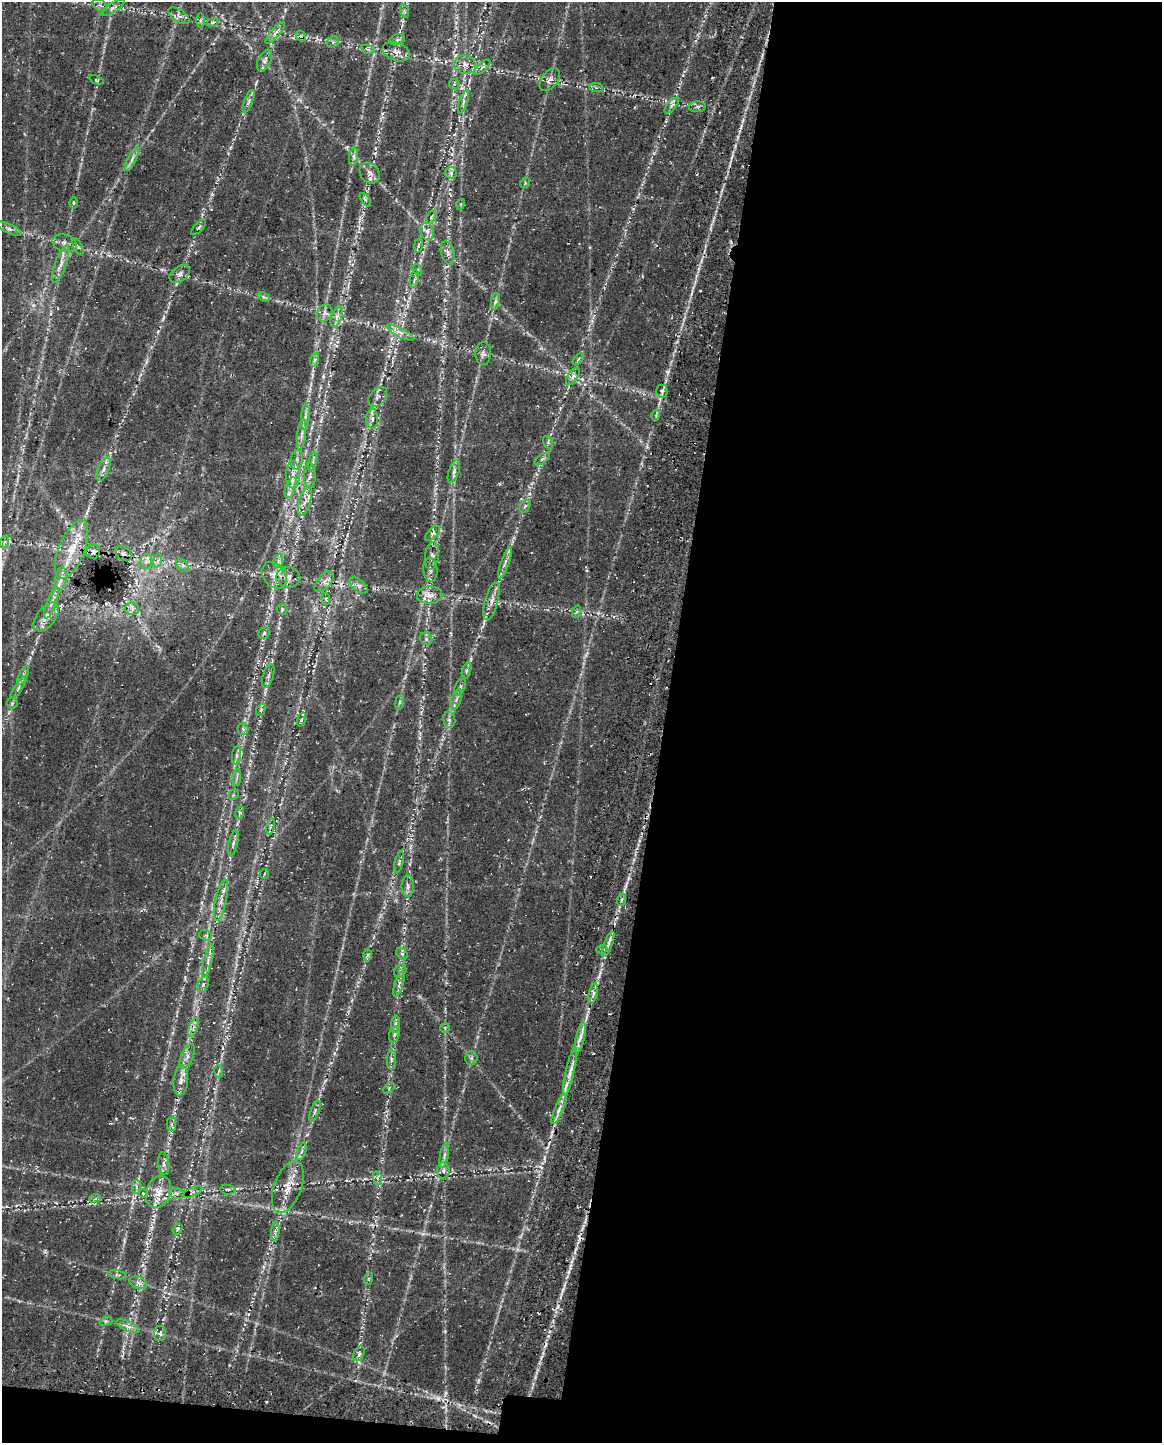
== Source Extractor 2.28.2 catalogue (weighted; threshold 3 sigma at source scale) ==
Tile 12 of 4 x 3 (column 4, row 3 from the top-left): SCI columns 3639-4798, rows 408-1848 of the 4964 x 5196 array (HDU 1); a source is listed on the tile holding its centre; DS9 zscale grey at full resolution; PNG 1164 x 1445 px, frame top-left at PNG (2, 2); each listed source drawn as its Kron ellipse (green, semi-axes under 4 px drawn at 4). Shown black and unused: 44% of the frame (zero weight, under 3 of 4 exposures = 14% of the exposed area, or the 3 px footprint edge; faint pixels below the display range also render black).
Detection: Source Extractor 2.28.2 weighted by HDU 2 'WHT'; one run over the whole footprint, this tile lists its part. Background 0.0396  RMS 0.0057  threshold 0.0256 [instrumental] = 3 sigma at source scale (4.5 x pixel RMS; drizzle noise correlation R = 1.50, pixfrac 1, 0.0396/0.0396 arcsec/px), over >= 5 px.
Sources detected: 183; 7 cosmic-ray / hot-pixel residue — neither listed nor drawn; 10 inside a brighter listed object's ellipse — not listed separately; the other 166 listed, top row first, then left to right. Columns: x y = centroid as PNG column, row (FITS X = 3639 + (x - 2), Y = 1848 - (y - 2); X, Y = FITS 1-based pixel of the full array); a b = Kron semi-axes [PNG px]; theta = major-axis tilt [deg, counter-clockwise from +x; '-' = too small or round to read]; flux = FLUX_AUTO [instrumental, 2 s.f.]
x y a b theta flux
100 5 8 5 -29 1.8
113 8 13 4 32 1.9
404 11 7 4 -71 0.9
179 16 12 6 -33 2.4
201 20 7 4 90 1.2
213 22 6 3 20 0.87
275 33 14 4 49 2.7
301 36 6 4 -49 0.96
397 40 8 5 20 1.2
333 42 6 5 - 1.3
368 49 7 4 -19 1.3
396 52 14 9 -19 4.1
265 60 11 6 63 2.2
465 65 11 9 -17 4.2
482 67 10 4 42 1.4
96 80 7 3 -21 0.59
550 80 13 8 51 3
454 84 5 5 - 1
596 88 7 4 -2 1.2
248 101 12 4 68 1.8
463 102 12 3 72 1.6
672 105 10 4 48 1.7
697 107 8 5 1 1.4
354 157 9 4 83 1.5
132 159 13 3 62 2
370 173 11 9 -50 3.2
451 173 6 5 - 1.3
525 183 5 4 - 0.74
365 200 7 4 -55 0.86
73 203 6 4 89 0.78
461 204 5 3 - 0.6
431 217 7 3 60 0.86
198 228 10 4 45 1.1
9 229 13 4 -26 1.9
427 231 9 6 -77 2.9
64 243 12 8 -16 3.4
418 245 7 3 80 0.94
78 247 9 3 -63 1
448 253 12 6 -76 2.5
61 264 20 5 70 4.3
418 270 6 3 -72 0.66
180 274 11 7 36 2.4
414 279 9 3 77 1.3
264 297 6 4 -33 0.93
495 301 8 4 81 1.3
325 313 8 7 - 2.3
337 317 10 5 71 2.6
400 332 15 4 -29 3.3
483 353 11 8 89 2.5
578 359 7 4 47 0.99
314 360 7 4 70 1.2
573 377 10 5 55 2
662 391 6 5 - 1.4
378 397 11 7 46 2.6
656 415 5 3 - 0.78
305 416 13 4 86 2.4
372 419 10 6 89 2.3
302 434 15 4 82 2.8
548 442 7 4 -59 1
542 459 9 4 36 1.4
297 460 10 5 84 2.2
313 462 10 4 77 1.6
104 469 12 5 65 2.5
454 471 12 5 71 2.1
293 475 14 7 89 4.6
310 476 13 6 90 2.6
291 488 11 5 70 2.9
305 501 15 5 73 3.7
525 506 7 4 57 1.1
433 533 9 4 45 1.6
4 542 6 4 70 1.1
71 550 31 13 68 16
93 552 7 7 - 1.7
123 553 9 6 -33 2.2
432 556 14 7 83 2.9
157 561 7 4 70 1.3
278 561 7 4 71 1.4
146 562 8 6 68 2.2
505 563 16 3 70 2.3
183 565 8 4 -47 1.4
430 570 12 7 -86 2.6
274 575 14 11 -52 5.8
288 577 12 10 -10 4.1
61 579 12 6 81 3.1
324 582 13 7 49 3.3
359 585 11 6 -40 2.4
430 595 12 8 2 4.7
326 599 6 3 -74 0.67
491 601 19 6 75 4.3
51 603 17 5 71 3.1
132 609 7 6 - 1.9
282 609 5 5 - 0.92
576 612 6 4 70 0.95
46 617 17 9 53 5.1
264 633 6 5 - 1.1
426 639 7 5 -49 1.4
466 670 8 3 71 1.1
23 675 10 4 63 1.5
268 676 12 5 72 1.8
460 687 9 5 67 1.6
18 688 13 4 57 1.6
456 699 10 5 71 1.8
399 702 7 4 81 0.96
12 703 6 5 - 1.1
261 710 7 4 59 0.86
301 720 7 3 71 0.96
449 720 8 6 -79 1.8
243 729 5 5 - 1.1
236 755 9 4 82 1.6
237 778 8 3 85 1.2
233 795 6 4 45 0.84
239 813 6 4 71 1
270 826 8 4 81 1.1
233 843 13 4 77 1.8
399 862 11 4 75 1.3
264 874 5 4 - 0.78
408 886 10 6 89 2.3
221 900 21 5 78 4.5
621 900 6 4 70 0.93
206 935 6 5 - 1.2
608 944 13 3 70 2.4
602 949 5 3 - 0.83
402 954 6 5 - 1.3
367 955 6 4 89 1.1
208 961 17 4 76 3
400 971 7 5 49 1.3
203 984 8 5 64 1.5
399 984 13 4 73 2.2
593 993 10 4 77 1.8
395 1024 8 4 82 1.5
193 1027 10 3 69 1.4
445 1028 5 4 - 0.8
394 1034 8 5 73 1.5
580 1037 16 3 77 3.2
187 1056 13 6 66 2.9
471 1058 6 6 - 1.4
391 1059 10 4 89 1.7
219 1071 6 4 88 1
570 1072 24 4 77 4.6
181 1080 15 7 85 4
389 1088 7 4 48 0.98
559 1109 16 3 67 2.5
315 1111 11 4 69 1.4
172 1124 7 4 90 1.3
301 1152 9 4 71 1.6
444 1156 13 3 80 2.1
164 1164 11 5 -84 1.9
443 1171 8 6 -90 2
377 1178 7 4 -71 1.3
136 1187 7 4 -90 1.5
288 1187 27 13 69 11
228 1190 7 4 -7 1
158 1192 17 12 71 7.3
192 1192 11 3 24 1.3
143 1193 4 4 - 0.97
177 1194 7 5 -16 1.9
95 1199 6 3 19 0.75
178 1229 6 4 56 0.92
275 1231 9 3 84 1.6
117 1275 9 3 -13 0.91
368 1279 6 4 71 0.74
138 1283 9 5 -20 2
106 1321 6 4 18 0.98
128 1326 12 5 -24 2.7
160 1333 7 6 - 1.8
359 1354 8 5 64 1.6
Overlapping masked pixels (flux is a lower limit): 4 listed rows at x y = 71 550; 491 601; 593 993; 559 1109
Unlisted compact peaks at least as high as the median listed source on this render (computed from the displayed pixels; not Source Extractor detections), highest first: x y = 323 376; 667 372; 563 1289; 106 603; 475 1416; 445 1331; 633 209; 541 1358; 158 331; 163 319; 529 494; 738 137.